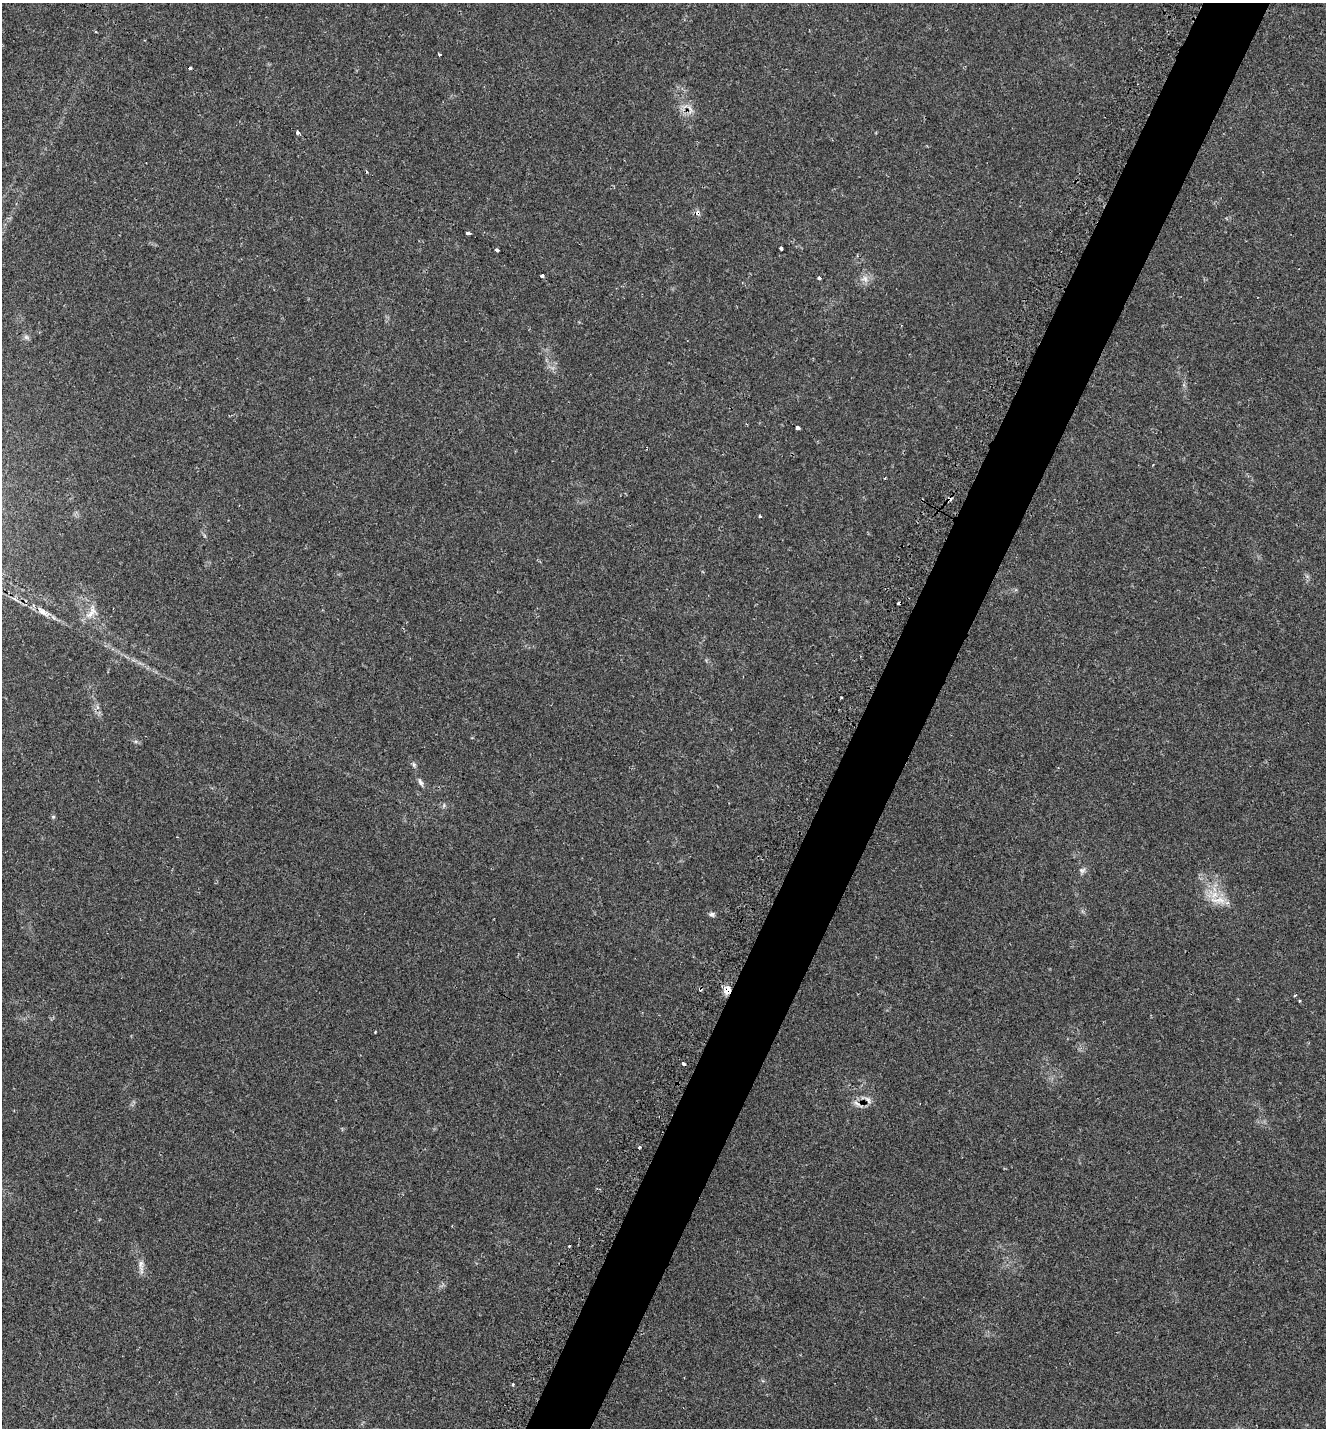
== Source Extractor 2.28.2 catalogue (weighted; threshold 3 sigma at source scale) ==
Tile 10 of 4 x 4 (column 2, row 3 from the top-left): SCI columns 1715-3038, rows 1475-2900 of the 5847 x 5836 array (HDU 1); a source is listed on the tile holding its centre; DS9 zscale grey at full resolution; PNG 1328 x 1430 px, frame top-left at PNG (2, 3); no overlay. Shown black and unused: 5% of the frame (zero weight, under 2 of 3 exposures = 3% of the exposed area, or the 3 px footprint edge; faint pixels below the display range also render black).
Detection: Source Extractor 2.28.2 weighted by HDU 2 'WHT'; one run over the whole footprint, this tile lists its part. Background 0.0577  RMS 0.0057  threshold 0.0259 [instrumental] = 3 sigma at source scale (4.5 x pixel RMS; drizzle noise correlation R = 1.50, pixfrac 1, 0.05/0.05 arcsec/px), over >= 5 px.
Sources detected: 38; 7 cosmic-ray / hot-pixel residue — not listed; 1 inside a brighter listed object's ellipse — not listed separately; the other 30 listed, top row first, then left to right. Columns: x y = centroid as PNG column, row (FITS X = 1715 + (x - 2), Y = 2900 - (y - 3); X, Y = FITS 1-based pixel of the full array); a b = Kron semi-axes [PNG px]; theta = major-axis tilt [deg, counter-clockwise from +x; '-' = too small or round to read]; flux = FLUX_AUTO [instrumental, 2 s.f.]
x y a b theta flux
440 54 3 3 - 0.95
298 132 4 3 - 4
467 232 4 3 - 6.6
781 248 3 3 - 2.7
497 250 4 3 - 3.3
542 276 4 3 - 5.5
819 278 4 3 - 2.1
865 279 11 10 - 3.7
26 337 8 6 -27 1.5
798 428 4 3 - 7.6
885 478 3 3 - 0.86
950 499 6 4 40 2.6
759 516 3 3 - 0.69
43 612 20 8 -31 5.2
90 614 15 9 33 5.3
841 697 3 2 - 0.48
414 764 7 5 -89 1.2
421 783 11 5 -63 1.8
53 817 5 5 - 0.8
1082 870 9 7 3 1.9
1218 900 27 9 -3 8.2
712 914 8 6 -2 1.4
727 990 10 7 66 5.7
1295 995 4 3 - 0.6
375 1032 3 2 - 0.52
868 1100 13 6 -66 2.4
857 1104 17 5 -34 2.4
639 1147 3 2 - 0.78
141 1266 24 6 -86 4
513 1384 3 3 - 1.5
Overlapping masked pixels (flux is a lower limit): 4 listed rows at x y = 950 499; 727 990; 868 1100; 857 1104